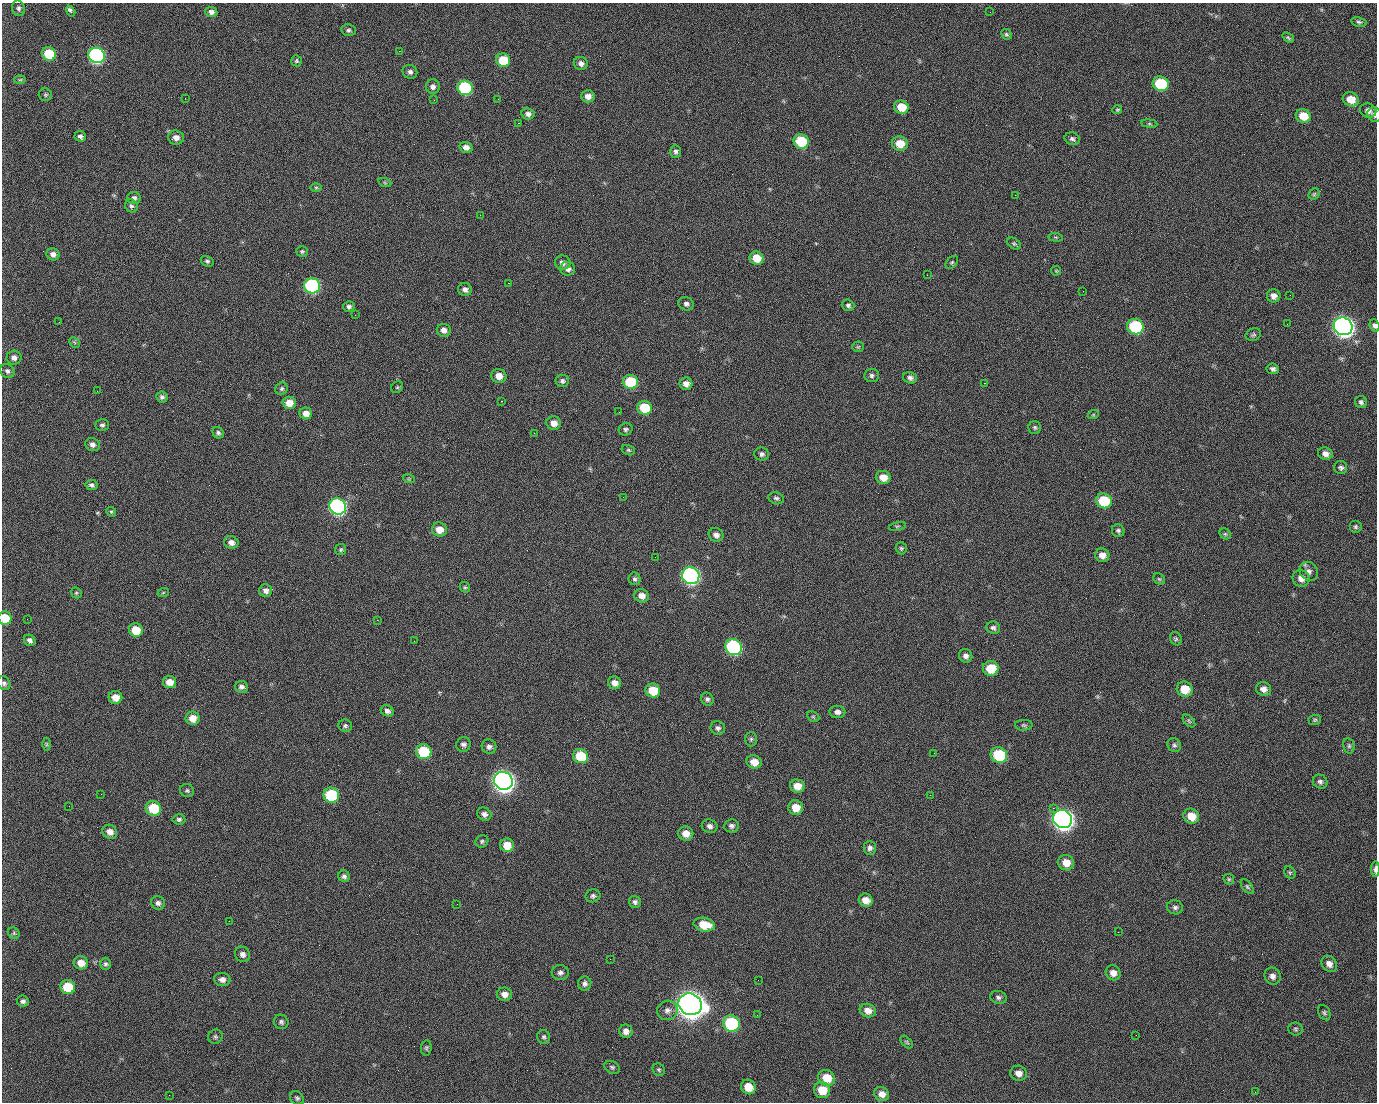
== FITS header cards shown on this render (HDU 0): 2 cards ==
NAXIS1  =                 1375 / length of data axis 1
NAXIS2  =                 1100 / length of data axis 2

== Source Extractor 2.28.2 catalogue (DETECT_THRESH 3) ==
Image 1375 x 1100 px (HDU 0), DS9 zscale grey, 1 PNG px = 1 image px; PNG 1379 x 1104 px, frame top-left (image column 1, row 1100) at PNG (2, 3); each listed source drawn as its Kron ellipse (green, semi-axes under 4 px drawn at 4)
Background 1460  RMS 29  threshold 87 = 3 sigma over >= 5 px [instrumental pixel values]
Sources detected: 255; all 255 listed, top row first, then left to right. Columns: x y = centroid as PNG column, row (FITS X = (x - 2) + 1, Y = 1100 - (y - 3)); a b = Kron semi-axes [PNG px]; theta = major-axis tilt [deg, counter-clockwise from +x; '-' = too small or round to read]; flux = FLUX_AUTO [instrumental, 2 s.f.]
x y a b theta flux
18 8 8 6 -72 5.6e+03
71 11 6 3 -59 7.0e+03
211 12 6 5 - 7.3e+03
990 12 2 2 - 1.7e+03
1359 22 8 5 -11 4.0e+03
348 30 7 5 -9 4.5e+03
1006 34 6 5 - 3.2e+03
1288 38 6 4 -37 2.9e+03
399 51 2 2 - 2.2e+04
49 54 7 6 - 7.5e+04
97 55 8 7 - 5.1e+05
503 60 7 6 - 5.9e+04
296 61 5 5 - 3.1e+03
581 63 7 6 - 9.0e+03
410 72 7 7 - 6.6e+03
20 80 6 4 2 2.3e+03
1161 84 8 7 - 1.1e+05
433 87 7 7 - 7.4e+03
465 88 8 7 - 1.8e+05
45 95 7 6 - 3.4e+03
588 96 7 6 - 1.3e+04
185 98 2 2 - 8.8e+02
498 99 2 2 - 1.3e+03
1351 99 8 7 - 2.6e+04
434 100 2 2 - 4.3e+03
901 107 7 6 - 3.6e+04
1117 110 5 4 - 2.5e+03
1368 111 8 7 - 1.0e+04
528 114 7 5 -10 7.2e+03
1374 115 7 6 - 6.1e+03
1303 116 8 6 -26 3.6e+04
518 123 2 2 - 2.4e+04
1149 124 8 4 -8 3.2e+03
80 136 6 5 - 5.5e+03
176 137 8 7 - 1.1e+04
1072 139 8 6 -21 5.2e+03
801 141 8 7 - 9.2e+04
900 144 8 7 - 3.3e+04
466 147 6 5 - 1.0e+04
676 151 6 5 - 5.0e+03
385 183 7 4 -19 2.6e+03
316 187 6 4 0 2.4e+03
1314 194 6 5 - 2.9e+03
1015 195 2 2 - 6.9e+03
134 198 7 6 - 5.9e+03
131 206 7 6 - 4.5e+03
480 215 2 2 - 9.0e+02
1056 237 7 3 -6 2.0e+03
1014 244 7 5 -36 3.5e+03
302 251 6 5 - 3.3e+03
53 254 6 6 - 9.5e+03
756 258 7 6 - 3.2e+04
207 261 7 5 -28 3.9e+03
952 262 7 5 49 3.3e+03
563 263 8 7 - 8.5e+03
568 269 7 7 - 9.8e+03
1056 271 5 5 - 2.2e+03
927 275 2 2 - 1.0e+03
508 283 2 2 - 5.7e+04
312 286 8 7 - 3.2e+05
465 290 7 6 - 7.9e+03
1083 291 2 2 - 3.1e+03
1290 295 3 2 - 2.2e+03
1274 296 7 6 - 1.1e+04
686 304 8 6 -17 6.4e+03
848 305 6 5 - 4.6e+03
349 307 5 5 - 5.1e+03
355 315 2 2 - 1.0e+03
59 322 2 2 - 1.5e+03
1287 324 2 2 - 1.2e+03
1374 325 6 4 -68 5.4e+03
1343 326 9 8 - 1.4e+06
1135 327 8 7 - 1.8e+05
444 330 7 6 - 9.4e+03
1253 335 8 6 24 4.1e+03
74 342 6 4 -45 2.5e+03
858 347 6 5 - 3.0e+03
14 358 7 7 - 9.2e+03
1273 369 6 5 - 5.3e+03
7 371 8 6 -45 6.0e+03
872 375 7 6 - 5.3e+03
499 376 7 7 - 1.6e+04
910 378 7 5 -17 6.7e+03
562 381 7 6 - 5.2e+03
630 382 7 7 - 9.3e+04
984 383 2 2 - 2.0e+04
686 384 6 6 - 1.1e+04
397 387 6 5 - 2.4e+03
281 389 6 6 - 4.1e+03
97 391 2 2 - 1.2e+03
162 397 6 5 - 5.2e+03
501 401 3 2 - 5.9e+04
1361 402 6 6 - 5.0e+03
289 403 7 6 - 1.9e+04
644 408 7 7 - 6.8e+04
619 412 2 2 - 8.1e+02
306 413 6 6 - 1.4e+04
1093 415 6 3 18 2.1e+03
554 423 7 6 - 1.5e+04
102 425 6 6 - 4.6e+03
1035 427 6 6 - 3.8e+03
626 429 7 6 - 4.6e+03
218 433 6 5 - 4.6e+03
534 433 2 2 - 1.1e+03
92 445 7 6 - 7.9e+03
628 450 7 5 -16 3.2e+03
762 454 7 6 - 5.7e+03
1325 454 7 6 - 9.8e+03
1341 467 6 6 - 5.2e+03
883 477 7 6 - 2.2e+04
409 479 6 3 -18 2.2e+03
91 485 6 5 - 5.5e+03
623 497 2 2 - 3.4e+03
776 498 8 6 -17 4.9e+03
1104 501 8 7 - 8.9e+04
338 506 8 8 - 5.6e+05
111 512 5 4 - 2.7e+03
897 526 8 3 13 2.6e+03
1355 527 6 6 - 3.9e+03
439 530 7 7 - 2.1e+04
1118 531 6 6 - 4.6e+03
1225 534 6 5 - 3.0e+03
716 535 7 6 - 9.4e+03
231 542 7 6 - 1.1e+04
901 548 6 5 - 3.4e+03
341 550 5 5 - 3.4e+03
1102 555 7 7 - 1.4e+04
655 557 2 2 - 8.3e+02
1309 571 10 8 -48 9.1e+03
691 576 9 8 - 6.8e+05
1301 578 9 8 - 1.3e+04
634 579 6 6 - 4.5e+03
1159 579 6 5 - 3.1e+03
465 587 5 5 - 2.8e+03
266 591 6 6 - 8.1e+03
76 593 6 5 - 2.9e+03
163 593 6 3 20 2.3e+03
642 596 7 6 - 1.3e+04
5 618 7 6 - 4.1e+04
27 619 2 2 - 4.3e+03
377 620 2 2 - 1.2e+04
993 628 7 6 - 5.5e+03
136 630 7 6 - 4.0e+04
1176 639 7 5 -60 3.4e+03
30 640 6 5 - 6.7e+03
414 641 2 2 - 8.9e+02
733 647 8 8 - 3.2e+05
966 656 7 6 - 7.8e+03
991 668 8 7 - 4.6e+04
169 682 6 6 - 1.9e+04
4 683 7 6 - 4.8e+03
615 683 6 6 - 1.1e+04
241 687 6 6 - 7.3e+03
1185 689 8 7 - 3.8e+04
1264 689 7 7 - 1.1e+04
653 691 7 7 - 4.5e+04
115 697 7 6 - 2.0e+04
707 699 7 6 - 5.4e+03
387 711 7 5 -25 6.9e+03
837 712 8 6 -7 8.1e+03
813 717 6 4 -30 2.7e+03
193 718 7 6 - 2.0e+04
1315 720 6 5 - 3.1e+03
1189 721 8 4 -46 3.4e+03
1024 725 9 5 1 3.6e+03
345 726 7 6 - 4.6e+03
718 728 7 7 - 6.4e+03
751 739 7 6 - 4.2e+03
47 744 6 4 -90 2.7e+03
463 744 7 7 - 6.3e+03
1174 745 7 6 - 4.4e+03
1349 746 8 5 -77 4.0e+03
489 747 7 7 - 7.0e+03
424 752 8 7 - 9.7e+04
934 753 3 2 - 1.6e+03
999 755 8 7 - 1.2e+05
581 756 7 7 - 7.1e+04
754 762 7 7 - 2.1e+04
503 781 9 9 - 1.5e+06
1320 782 7 6 - 5.8e+03
797 786 7 6 - 2.3e+04
187 790 7 6 - 3.9e+03
101 794 2 2 - 2.4e+03
331 795 8 7 - 1.4e+05
930 795 2 2 - 8.1e+03
69 806 2 2 - 7.2e+02
153 808 8 7 - 7.1e+04
796 808 7 7 - 2.9e+04
1053 808 2 2 - 1.6e+04
484 814 7 6 - 7.8e+03
1191 816 8 7 - 3.0e+04
179 819 6 5 - 4.9e+03
1063 819 10 9 - 1.5e+06
710 826 8 6 -18 7.6e+03
731 826 7 6 - 6.2e+03
110 832 7 6 - 1.3e+04
686 833 7 7 - 1.9e+04
482 841 6 6 - 3.8e+03
507 845 7 6 - 2.6e+04
870 848 7 6 - 6.3e+03
1066 863 8 7 - 2.2e+04
1375 869 8 3 -89 8.2e+03
1290 873 7 5 -55 2.9e+03
344 876 6 5 - 5.2e+03
1229 879 6 5 - 2.8e+03
1247 887 8 5 -53 3.9e+03
593 896 7 6 - 5.1e+03
866 900 7 6 - 1.8e+04
635 902 6 5 - 5.7e+03
158 903 7 6 - 6.3e+03
457 904 2 2 - 1.3e+03
1175 907 8 7 - 5.7e+03
229 921 2 2 - 9.1e+02
704 925 11 7 -10 4.2e+04
1118 932 2 2 - 2.4e+03
14 933 6 5 - 3.1e+03
242 954 8 7 - 8.3e+03
610 959 2 2 - 2.6e+03
81 963 7 6 - 1.8e+04
105 964 6 5 - 4.3e+03
1329 964 9 7 -48 1.1e+04
560 973 8 7 - 6.9e+03
1113 973 8 7 - 1.3e+04
1272 976 9 7 -53 9.6e+03
222 979 8 6 -7 9.1e+03
758 980 2 2 - 1.8e+03
585 984 7 6 - 6.7e+03
68 987 7 7 - 5.9e+04
504 994 8 6 -9 1.2e+04
998 997 8 6 -16 5.7e+03
23 1001 6 5 - 5.4e+03
690 1004 12 10 -27 3.2e+06
667 1010 10 9 - 1.1e+04
868 1011 8 6 -20 1.4e+04
1324 1013 8 5 -61 4.3e+03
757 1015 2 2 - 1.3e+03
281 1022 7 7 - 5.0e+03
731 1024 8 8 - 1.9e+05
1296 1029 7 6 - 4.0e+03
626 1031 7 6 - 1.0e+04
1136 1035 2 2 - 7.9e+02
215 1037 7 6 - 4.3e+03
544 1037 7 6 - 4.5e+03
907 1042 7 4 -45 2.9e+03
426 1048 8 5 83 3.5e+03
612 1067 8 6 -28 4.4e+03
659 1070 6 5 - 3.5e+03
1018 1073 8 7 - 1.2e+04
827 1078 9 7 -30 3.5e+04
748 1087 8 7 - 3.0e+04
822 1090 8 8 - 3.5e+04
1255 1092 2 2 - 8.4e+02
882 1094 7 6 - 1.3e+04
169 1095 2 2 - 5.4e+03
297 1098 8 6 -48 4.4e+03
At the frame edge (FLAGS 8, measured only in part): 5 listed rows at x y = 1374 115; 1374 325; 5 618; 4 683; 1375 869